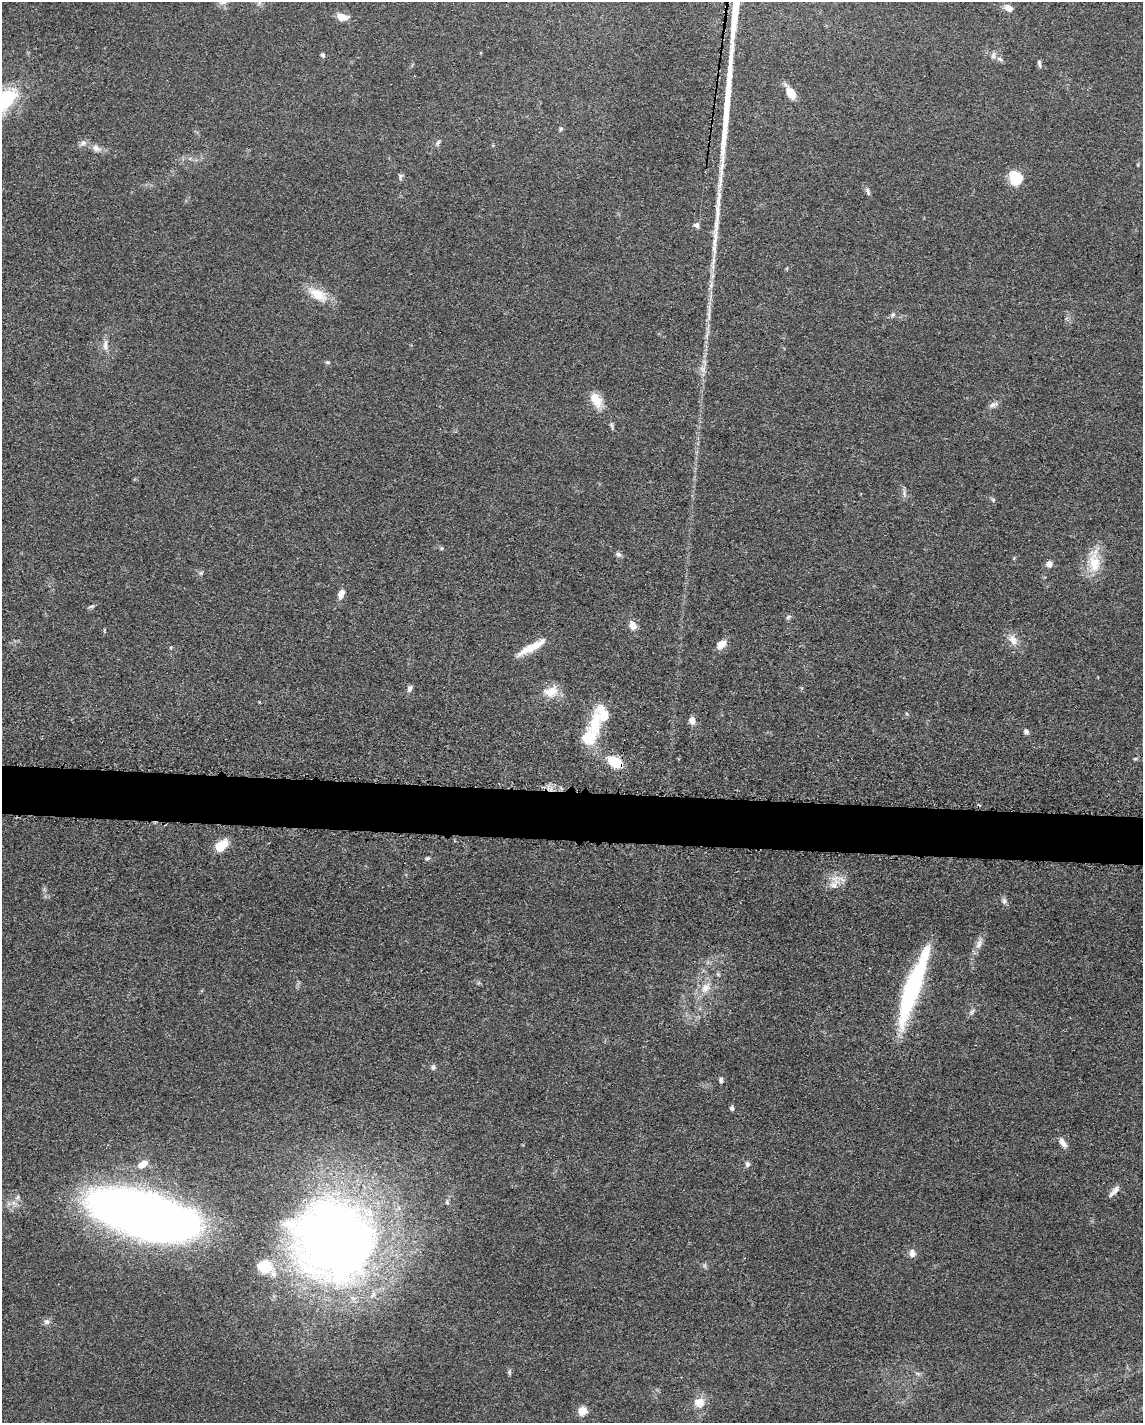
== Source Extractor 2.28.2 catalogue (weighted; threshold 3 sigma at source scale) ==
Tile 7 of 4 x 3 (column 3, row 2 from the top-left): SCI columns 2296-3436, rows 1650-3070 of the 4591 x 4659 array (HDU 1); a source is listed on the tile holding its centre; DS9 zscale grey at full resolution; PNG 1145 x 1425 px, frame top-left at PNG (2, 2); no overlay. Shown black and unused: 3% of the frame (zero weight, under 3 of 5 exposures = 4% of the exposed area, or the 3 px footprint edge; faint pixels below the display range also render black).
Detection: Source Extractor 2.28.2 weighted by HDU 2 'WHT'; one run over the whole footprint, this tile lists its part. Background 0.0483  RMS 0.0056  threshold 0.0254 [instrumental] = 3 sigma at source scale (4.5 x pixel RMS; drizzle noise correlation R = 1.50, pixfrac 1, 0.05/0.05 arcsec/px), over >= 5 px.
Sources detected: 71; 1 inside a brighter object's white glare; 1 cosmic-ray / hot-pixel residue — not listed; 3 inside a brighter listed object's ellipse — not listed separately; the other 66 listed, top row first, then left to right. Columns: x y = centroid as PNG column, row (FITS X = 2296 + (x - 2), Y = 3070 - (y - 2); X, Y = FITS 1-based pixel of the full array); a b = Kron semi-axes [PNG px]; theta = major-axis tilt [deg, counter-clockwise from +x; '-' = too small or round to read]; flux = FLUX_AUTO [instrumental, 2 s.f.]
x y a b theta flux
223 2 10 6 10 2.3
1008 8 10 7 -36 3.7
342 17 13 8 -12 5.6
323 55 6 5 - 1.1
993 55 11 5 79 1.8
1039 63 10 4 -78 1.5
791 93 14 7 -60 9.5
3 101 29 15 42 49
561 129 6 5 - 0.98
438 142 8 4 55 1.2
83 143 10 7 19 2.1
96 148 13 8 -38 3.3
401 176 9 6 75 1.3
1016 178 15 11 -69 16
868 192 11 4 -72 1.4
696 225 8 7 - 1.7
318 294 28 14 -31 12
893 315 7 5 69 1.2
105 345 16 7 -87 3.4
328 362 6 5 - 0.83
596 400 21 12 -59 9.2
993 405 13 6 21 2.3
904 493 12 3 -81 1.6
442 548 6 3 72 0.62
619 554 9 5 -24 1.6
1094 562 34 15 -89 14
1049 564 8 7 - 2.8
201 573 6 5 - 0.98
341 594 11 7 69 4.1
91 606 8 4 19 1
789 617 8 5 40 1.2
633 625 10 8 -62 4.6
1013 640 16 10 -59 5.3
721 644 12 7 46 5.2
533 646 37 8 28 11
410 688 7 6 - 2.1
551 691 21 14 17 9.1
692 720 8 7 - 3.6
595 724 34 17 89 17
1026 732 6 6 - 1.5
1135 759 6 4 19 0.69
615 762 15 9 -31 19
221 846 13 8 41 12
427 858 6 4 21 0.92
834 883 25 13 72 7.8
1004 901 9 6 82 1.6
979 944 15 7 66 3.7
705 988 16 11 52 7.5
912 989 75 14 71 77
972 1012 12 5 50 1.9
433 1067 7 5 -90 1.2
721 1080 6 6 - 1.5
732 1108 6 5 - 1.3
1063 1143 14 7 -54 3.2
143 1164 13 8 31 5.1
747 1164 8 6 -73 1.5
1114 1191 19 7 46 3.3
447 1202 8 5 -81 1.3
144 1215 73 28 -16 860
333 1240 73 66 -47 610
912 1253 9 7 -87 3.2
264 1266 14 10 -13 20
47 1322 9 8 - 2.1
509 1372 6 4 73 0.93
699 1402 13 12 - 7.1
582 1411 5 5 - 21
Overlapping masked pixels (flux is a lower limit): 1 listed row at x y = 615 762
Isophote crosses this tile's border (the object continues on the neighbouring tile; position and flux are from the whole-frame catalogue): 2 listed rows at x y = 223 2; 3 101